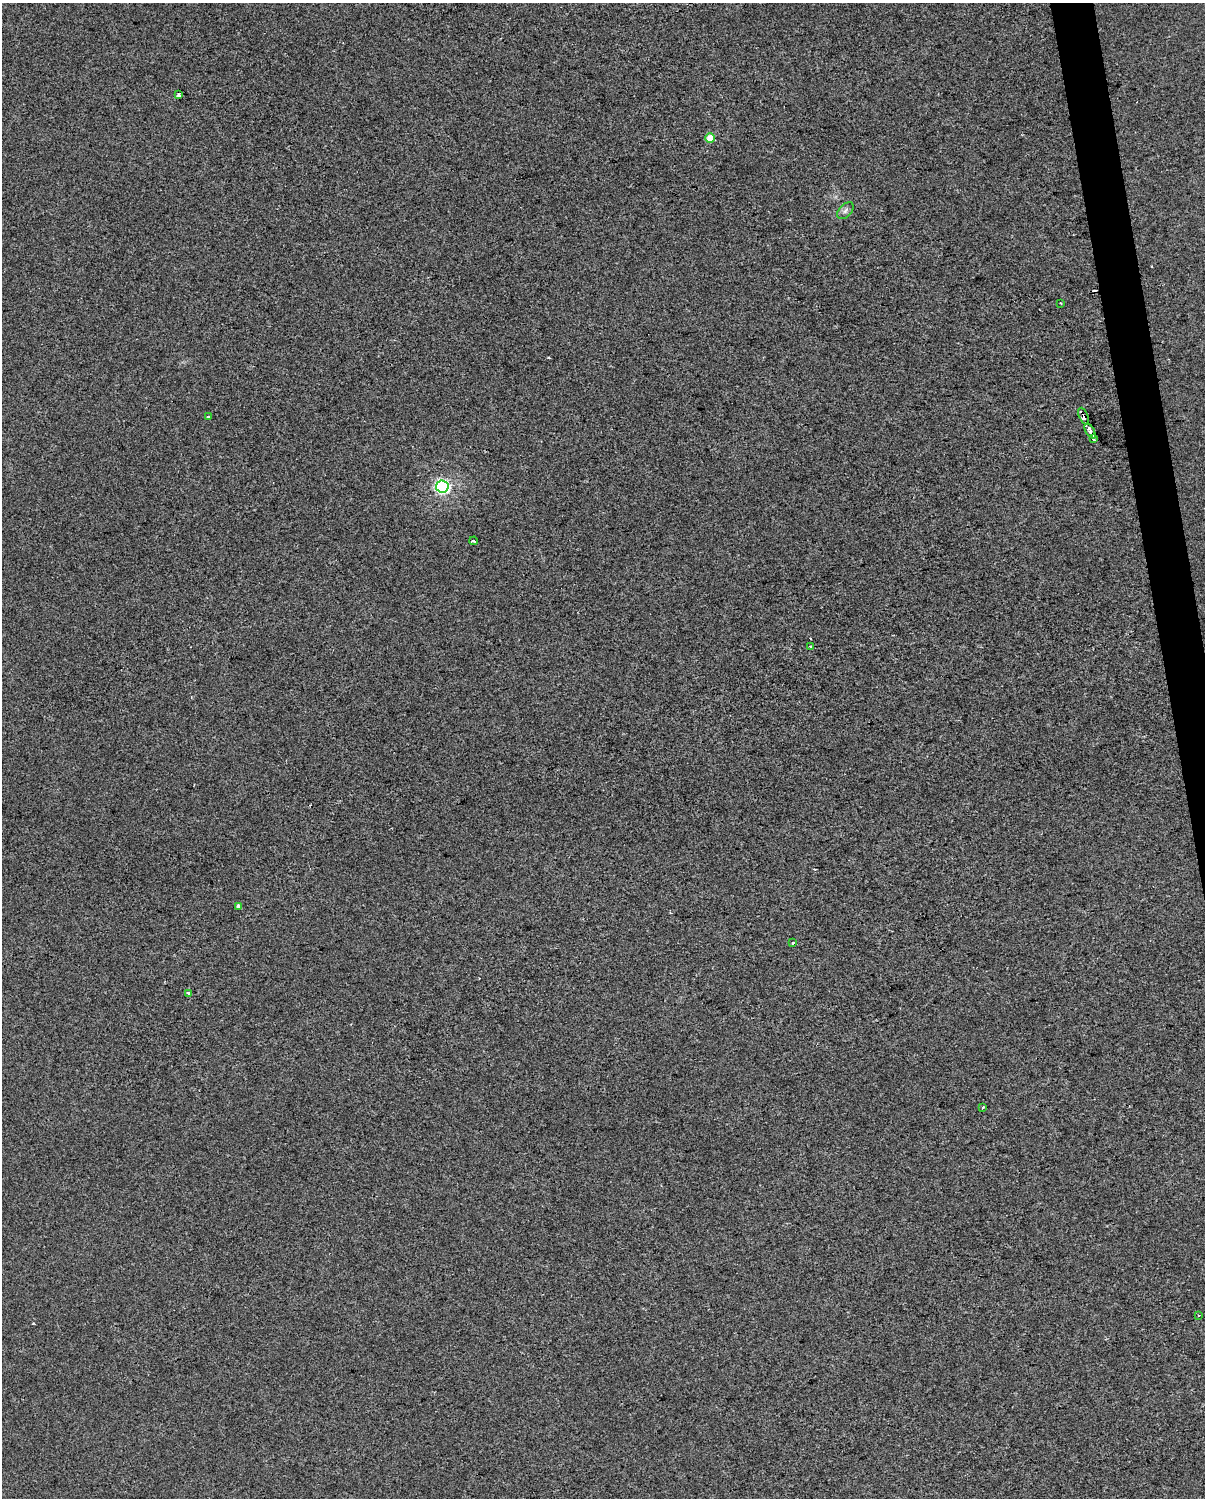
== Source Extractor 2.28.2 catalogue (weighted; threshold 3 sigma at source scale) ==
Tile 6 of 4 x 3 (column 2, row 2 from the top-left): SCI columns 1204-2406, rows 1565-3060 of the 4811 x 4580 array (HDU 1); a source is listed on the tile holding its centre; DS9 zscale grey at full resolution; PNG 1207 x 1500 px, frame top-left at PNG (2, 3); each listed source drawn as its Kron ellipse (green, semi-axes under 4 px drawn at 4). Shown black and unused: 2% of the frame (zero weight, under 2 of 3 exposures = <1% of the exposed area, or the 3 px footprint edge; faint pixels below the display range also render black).
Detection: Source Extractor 2.28.2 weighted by HDU 2 'WHT'; one run over the whole footprint, this tile lists its part. Background -4.88e-06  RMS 0.0056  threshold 0.0252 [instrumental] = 3 sigma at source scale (4.5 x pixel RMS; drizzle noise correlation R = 1.50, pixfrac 1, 0.0396/0.0396 arcsec/px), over >= 5 px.
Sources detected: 19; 3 cosmic-ray / hot-pixel residue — neither listed nor drawn; the other 16 listed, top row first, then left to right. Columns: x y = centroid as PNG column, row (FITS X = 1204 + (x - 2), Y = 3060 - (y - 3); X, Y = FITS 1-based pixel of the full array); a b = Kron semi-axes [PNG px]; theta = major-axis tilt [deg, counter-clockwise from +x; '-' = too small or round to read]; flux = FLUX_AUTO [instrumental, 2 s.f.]
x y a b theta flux
179 95 4 3 - 1.4
710 138 5 4 - 12
845 211 10 6 46 1.9
1060 303 3 2 - 0.42
1083 416 9 4 -64 12
209 417 3 3 - 2.1
1090 431 8 3 -58 28
1094 439 4 3 - 15
442 486 6 6 - 120
474 541 4 3 - 1.2
811 647 4 3 - 1.1
239 906 4 3 - 12
793 943 4 3 - 1.4
189 993 3 3 - 1.6
982 1107 3 3 - 1.5
1198 1315 3 2 - 0.48
Overlapping masked pixels (flux is a lower limit): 2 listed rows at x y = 1083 416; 1090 431